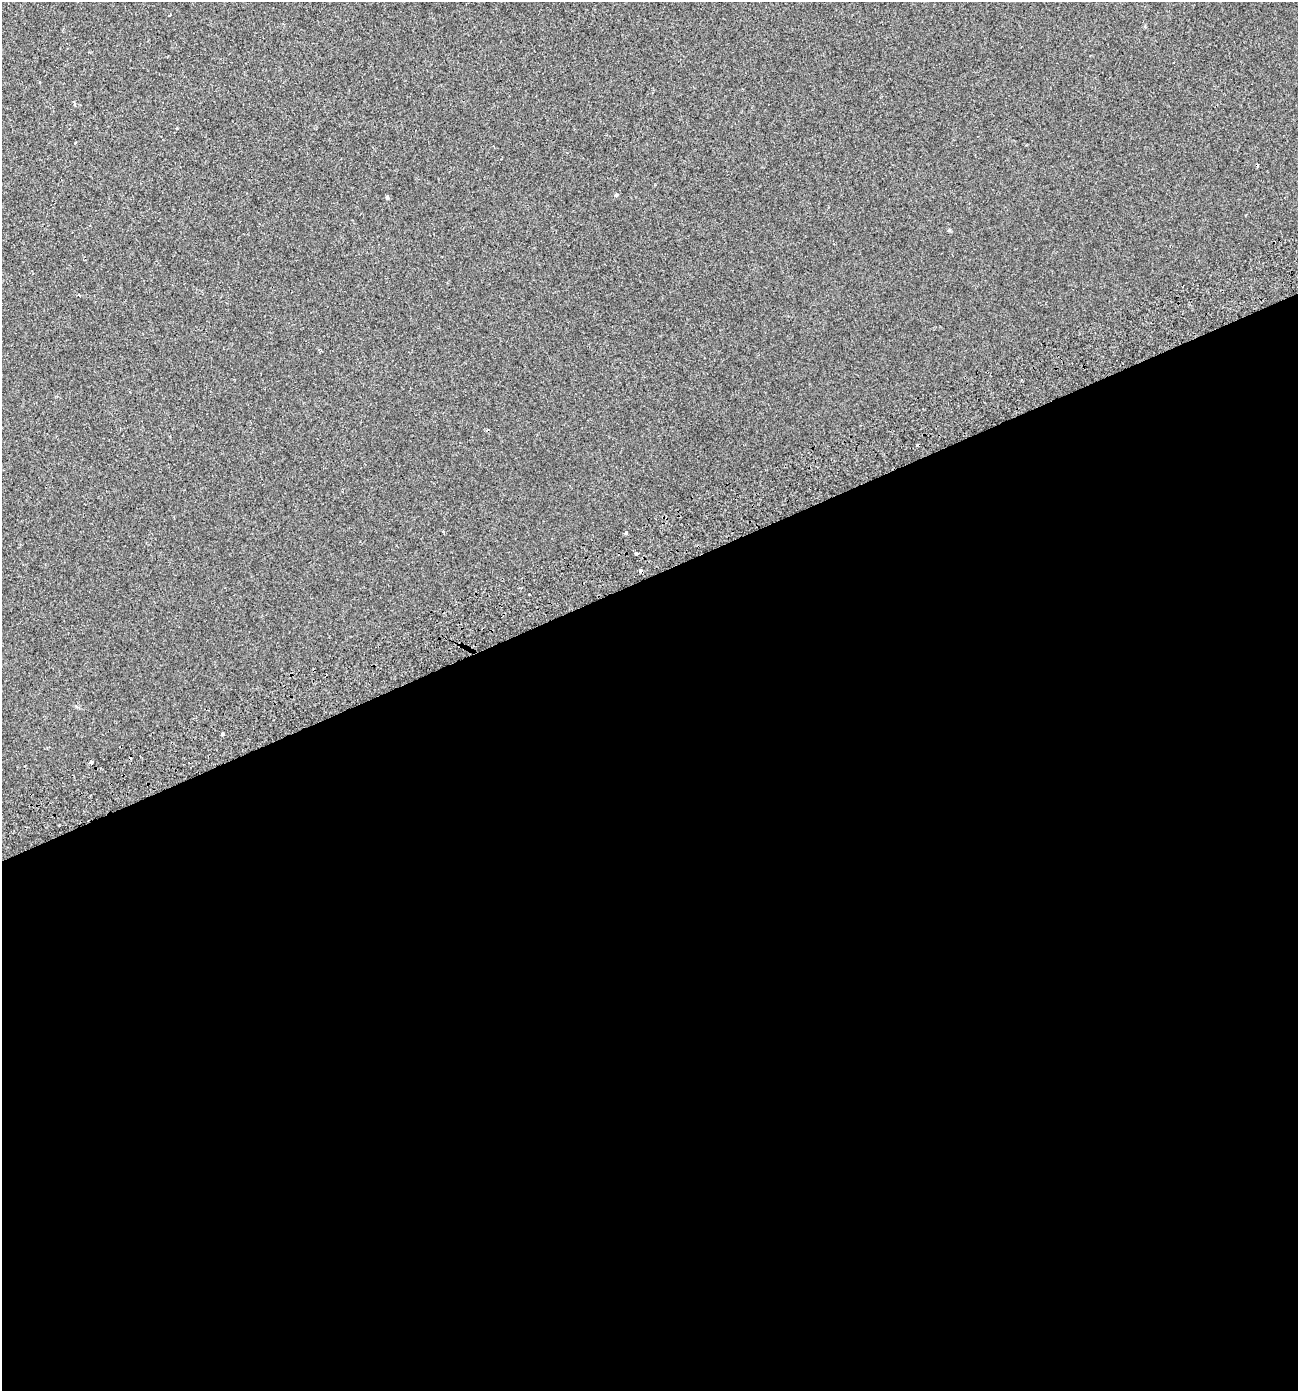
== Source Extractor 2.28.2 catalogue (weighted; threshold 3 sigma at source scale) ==
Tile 15 of 4 x 4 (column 3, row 4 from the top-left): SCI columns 2763-4058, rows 59-1447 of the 5460 x 5672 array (HDU 1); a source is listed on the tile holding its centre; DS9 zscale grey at full resolution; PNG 1300 x 1393 px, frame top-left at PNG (2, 2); no overlay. Shown black and unused: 59% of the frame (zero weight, under 2 of 3 exposures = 3% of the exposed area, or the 3 px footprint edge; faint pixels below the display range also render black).
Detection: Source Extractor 2.28.2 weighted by HDU 2 'WHT'; one run over the whole footprint, this tile lists its part. Background 7.48e-05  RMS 0.0041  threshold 0.0185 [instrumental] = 3 sigma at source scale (4.5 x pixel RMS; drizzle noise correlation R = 1.50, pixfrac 1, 0.0396/0.0396 arcsec/px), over >= 5 px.
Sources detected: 12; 4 cosmic-ray / hot-pixel residue — not listed; the other 8 listed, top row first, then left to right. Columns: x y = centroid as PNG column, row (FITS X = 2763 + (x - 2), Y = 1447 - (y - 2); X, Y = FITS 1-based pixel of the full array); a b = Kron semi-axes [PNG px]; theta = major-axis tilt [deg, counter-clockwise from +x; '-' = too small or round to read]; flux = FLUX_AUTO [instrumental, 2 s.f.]
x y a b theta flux
170 15 3 3 - 0.96
1173 62 3 2 - 0.53
616 195 4 3 - 0.84
387 197 5 4 - 0.55
626 533 3 3 - 2.4
636 554 4 3 - 1.8
222 734 3 3 - 5.1
91 762 3 3 - 5